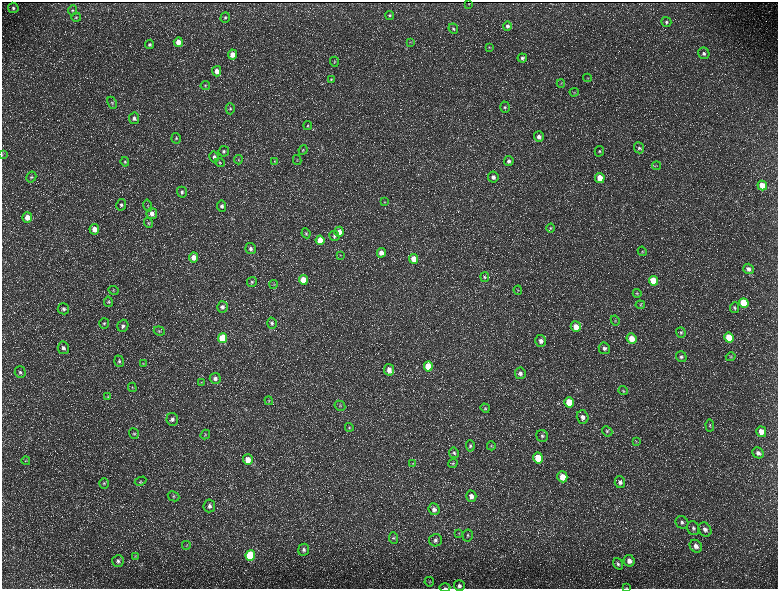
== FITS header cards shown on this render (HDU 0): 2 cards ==
NAXIS1  =                 1552 / length of data axis 1
NAXIS2  =                 1173 / length of data axis 2

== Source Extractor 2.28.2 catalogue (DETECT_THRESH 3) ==
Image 1552 x 1173 px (HDU 0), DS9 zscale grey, zoomed out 1/2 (1 PNG px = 2 x 2 image px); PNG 780 x 591 px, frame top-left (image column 1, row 1173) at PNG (2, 2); each listed source drawn as its Kron ellipse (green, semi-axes under 4 px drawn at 4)
Background 232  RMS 11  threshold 32.5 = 3 sigma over >= 5 px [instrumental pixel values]
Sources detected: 194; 36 cannot appear on this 1/2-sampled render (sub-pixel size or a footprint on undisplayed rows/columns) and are neither listed nor drawn; the other 158 listed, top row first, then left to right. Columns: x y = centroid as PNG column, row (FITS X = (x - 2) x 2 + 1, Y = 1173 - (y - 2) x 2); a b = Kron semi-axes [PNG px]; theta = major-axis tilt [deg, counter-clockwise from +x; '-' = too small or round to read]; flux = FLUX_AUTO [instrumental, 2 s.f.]
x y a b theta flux
469 3 3 1 - 670
13 8 5 5 - 5500
72 10 5 4 - 3300
390 15 5 4 - 3400
76 17 5 4 - 3400
225 18 5 4 - 4000
666 22 5 4 - 4400
507 26 5 4 - 6400
453 29 5 4 - 3800
178 42 5 4 - 23000
410 42 3 3 - 1500
150 44 5 4 - 4900
489 47 4 4 - 2500
704 53 6 5 - 5900
232 54 5 4 - 22000
522 58 5 4 - 4600
334 62 5 4 - 2800
217 71 5 4 - 16000
587 78 4 3 - 1700
331 79 4 3 - 2300
561 83 4 3 - 2100
205 85 5 4 - 2900
574 92 4 3 - 2400
112 103 6 4 -62 3100
505 107 6 5 - 4200
230 109 5 4 - 3700
134 118 6 5 - 7000
308 126 4 4 - 2800
539 137 5 5 - 11000
176 138 5 4 - 3500
639 148 5 5 - 5200
303 150 5 4 - 2700
224 151 5 5 - 4800
599 151 5 4 - 4100
2 155 3 2 - 910
214 157 5 5 - 6200
238 160 5 3 - 1600
297 160 5 2 - 1500
274 161 4 3 - 1500
509 161 5 5 - 6000
125 162 5 4 - 3000
220 163 5 4 - 3000
657 165 4 3 - 2000
31 177 6 5 - 3800
493 177 5 5 - 9200
600 178 5 4 - 32000
762 185 5 4 - 36000
182 192 5 5 - 5500
385 202 4 2 - 1200
121 205 6 5 - 5100
148 205 6 3 -77 2400
222 206 5 4 - 6500
152 213 5 5 - 13000
27 217 5 4 - 20000
148 223 5 4 - 3000
550 228 4 4 - 2800
94 229 5 5 - 18000
339 232 5 4 - 19000
306 233 5 4 - 2900
334 236 5 5 - 4900
320 240 4 4 - 31000
251 249 6 5 - 6700
642 251 5 3 - 2300
381 253 5 4 - 15000
340 255 3 2 - 1200
193 257 5 4 - 15000
414 259 5 4 - 28000
748 269 5 5 - 8400
485 277 5 4 - 3200
303 280 5 4 - 39000
653 281 5 4 - 64000
252 282 5 4 - 4100
274 284 4 4 - 2600
113 290 5 4 - 2700
518 290 4 4 - 2700
637 293 4 3 - 2200
108 302 5 4 - 3300
744 303 5 4 - 87000
640 305 5 4 - 2700
222 307 5 5 - 7700
734 308 5 4 - 4000
63 309 5 5 - 5400
615 320 5 4 - 2700
104 323 5 5 - 3800
272 323 6 5 - 4800
123 326 6 5 - 6600
576 327 5 5 - 23000
159 331 5 4 - 3500
681 332 5 4 - 3700
222 338 5 4 - 90000
729 338 5 4 - 73000
631 339 5 5 - 31000
541 341 6 5 - 11000
63 348 6 5 - 6900
604 348 6 5 - 7600
681 357 5 5 - 5200
731 357 5 4 - 2700
119 361 6 5 - 4800
143 363 4 4 - 2400
428 366 5 4 - 61000
389 370 6 5 - 15000
20 372 6 5 - 5300
520 373 6 5 - 8200
215 378 5 5 - 9100
202 382 4 3 - 1700
132 387 5 4 - 2500
623 391 5 4 - 2600
107 396 4 3 - 1700
269 401 4 3 - 2000
569 402 5 4 - 51000
340 406 5 5 - 3300
485 408 5 4 - 2700
583 417 7 5 -73 11000
172 419 6 6 - 8100
710 425 6 3 -85 2600
349 427 4 4 - 2700
607 431 6 4 -44 3900
761 432 5 5 - 21000
134 434 5 4 - 3400
205 435 5 3 - 2500
542 436 6 5 - 5200
636 441 3 2 - 1500
470 446 5 4 - 4200
491 446 4 3 - 2200
454 453 5 5 - 4200
758 453 6 5 - 8500
538 458 5 5 - 51000
248 459 5 5 - 22000
26 461 4 3 - 1900
413 463 4 3 - 1900
453 463 5 3 - 2300
562 477 5 5 - 32000
141 481 6 4 27 2800
620 482 6 5 - 7100
104 483 5 4 - 3400
174 496 6 5 - 4000
471 496 5 5 - 13000
209 506 6 5 - 8800
434 509 6 5 - 9600
682 522 7 6 - 6900
693 528 7 6 - 6700
705 529 7 6 - 9300
459 533 4 3 - 2100
468 536 6 5 - 4100
393 538 6 4 -84 3600
435 540 6 6 - 6700
186 545 4 3 - 2000
696 546 7 5 -52 12000
304 550 6 5 - 7300
250 555 5 5 - 160000
135 556 4 3 - 1800
118 561 6 6 - 5900
629 561 6 5 - 13000
618 564 6 4 -54 4600
429 582 5 4 - 2900
459 586 5 5 - 7900
445 588 5 2 - 2500
626 588 3 2 - 1100
At the frame edge (FLAGS 8, measured only in part): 4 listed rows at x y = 2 155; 459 586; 445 588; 626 588
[36 sub-pixel or undisplayed-footprint detections neither listed nor drawn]